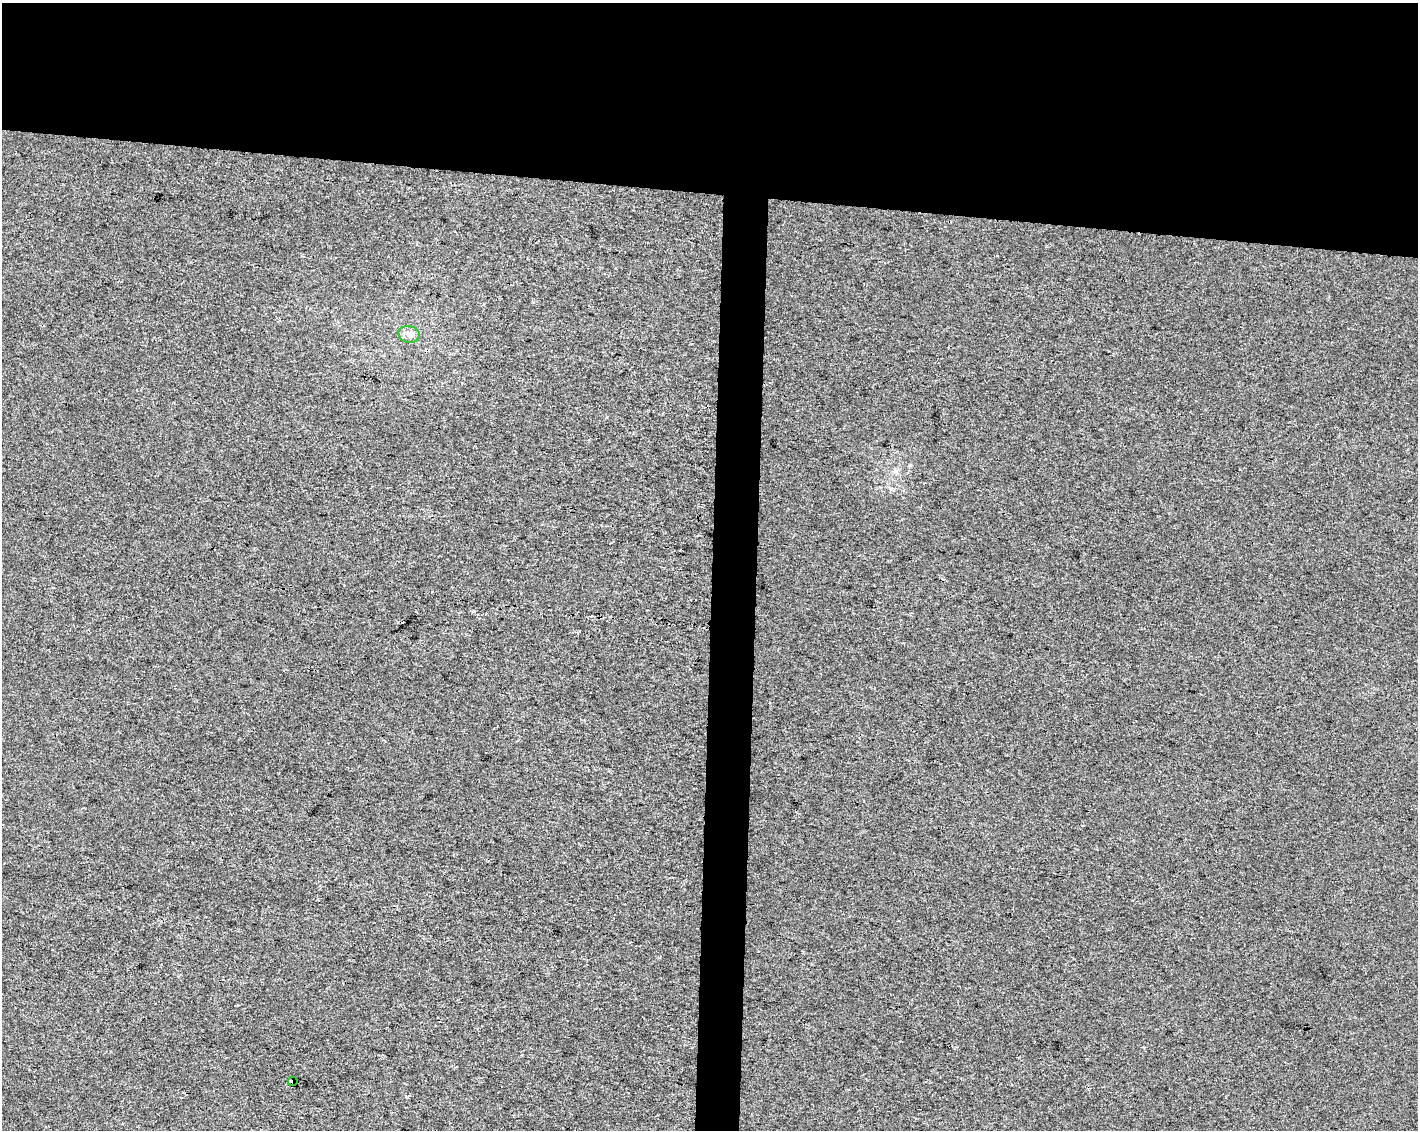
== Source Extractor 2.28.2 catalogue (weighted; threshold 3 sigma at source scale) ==
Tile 2 of 3 x 4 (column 2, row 1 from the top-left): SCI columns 1698-3113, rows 3386-4513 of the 4755 x 4521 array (HDU 1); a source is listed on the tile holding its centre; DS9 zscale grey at full resolution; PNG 1420 x 1132 px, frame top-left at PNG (2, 3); each listed source drawn as its Kron ellipse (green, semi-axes under 4 px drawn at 4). Shown black and unused: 20% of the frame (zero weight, under 3 of 4 exposures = <1% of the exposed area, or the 3 px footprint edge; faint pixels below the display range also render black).
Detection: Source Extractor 2.28.2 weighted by HDU 2 'WHT'; one run over the whole footprint, this tile lists its part. Background 1.14e-04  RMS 0.0049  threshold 0.022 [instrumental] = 3 sigma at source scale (4.5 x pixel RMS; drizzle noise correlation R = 1.50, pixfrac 1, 0.0396/0.0396 arcsec/px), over >= 5 px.
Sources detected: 3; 1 cosmic-ray / hot-pixel residue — neither listed nor drawn; the other 2 listed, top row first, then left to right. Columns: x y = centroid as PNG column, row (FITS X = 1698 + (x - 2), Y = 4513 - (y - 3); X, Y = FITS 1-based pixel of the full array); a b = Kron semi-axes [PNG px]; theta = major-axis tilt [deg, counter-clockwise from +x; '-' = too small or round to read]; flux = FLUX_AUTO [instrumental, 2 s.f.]
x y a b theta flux
409 334 11 8 -14 2.7
293 1081 5 3 - 260
Overlapping masked pixels (flux is a lower limit): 1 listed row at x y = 293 1081